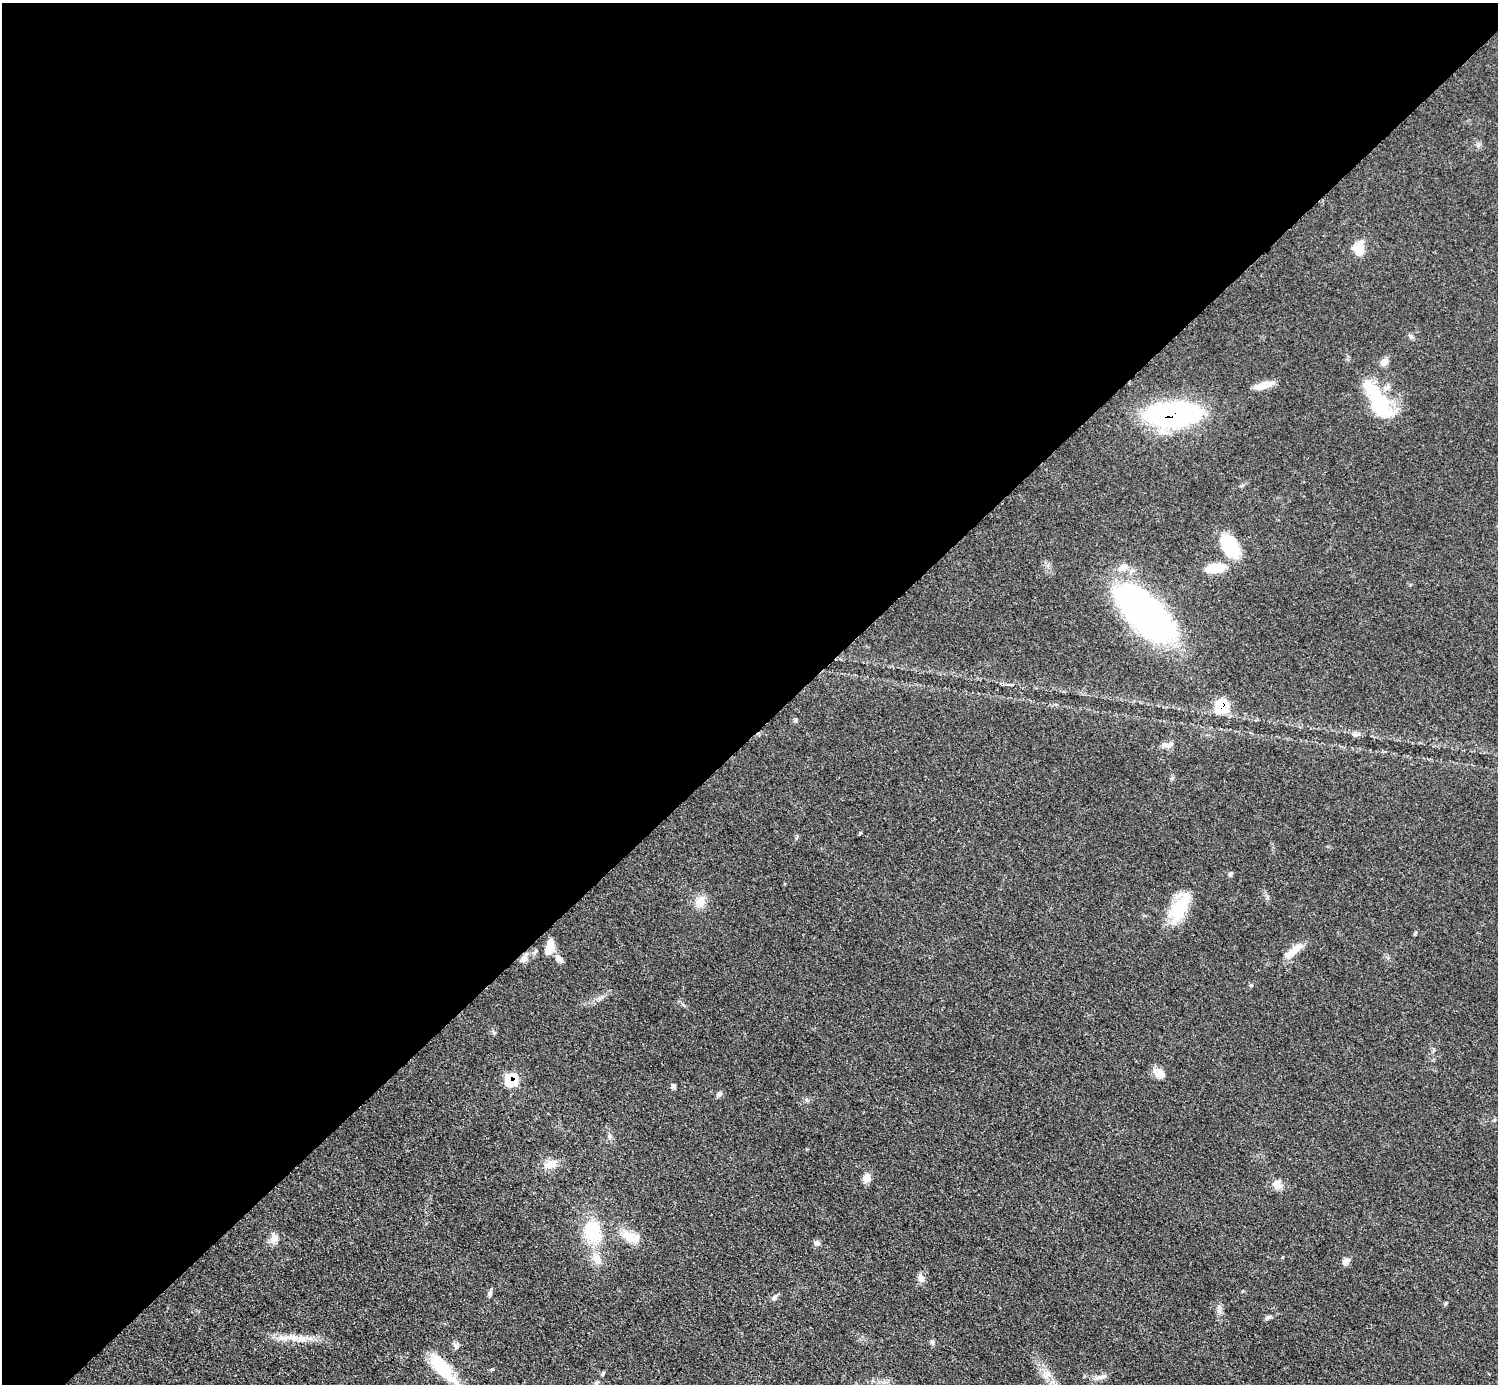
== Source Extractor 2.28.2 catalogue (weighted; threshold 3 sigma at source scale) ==
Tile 2 of 4 x 4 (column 2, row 1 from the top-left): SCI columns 1502-2997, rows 4452-5833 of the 5993 x 5993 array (HDU 1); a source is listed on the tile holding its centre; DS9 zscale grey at full resolution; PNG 1500 x 1386 px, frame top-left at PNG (2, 3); no overlay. Shown black and unused: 53% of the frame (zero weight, under 3 of 5 exposures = <1% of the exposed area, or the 3 px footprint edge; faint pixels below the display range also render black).
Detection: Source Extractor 2.28.2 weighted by HDU 2 'WHT'; one run over the whole footprint, this tile lists its part. Background 0.0503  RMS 0.0062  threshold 0.0278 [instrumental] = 3 sigma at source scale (4.5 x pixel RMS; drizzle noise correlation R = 1.50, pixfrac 1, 0.05/0.05 arcsec/px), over >= 5 px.
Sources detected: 50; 3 inside a brighter listed object's ellipse — not listed separately; the other 47 listed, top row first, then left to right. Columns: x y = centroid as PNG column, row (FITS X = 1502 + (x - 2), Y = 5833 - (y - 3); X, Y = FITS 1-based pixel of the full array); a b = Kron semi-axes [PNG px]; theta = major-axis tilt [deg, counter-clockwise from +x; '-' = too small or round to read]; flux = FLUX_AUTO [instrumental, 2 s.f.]
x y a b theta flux
1359 248 18 13 81 9
1384 362 11 8 52 3.4
1264 385 21 7 15 8.2
1377 400 52 18 -60 44
1173 414 41 16 2 190
1230 546 24 14 -58 35
1216 568 24 11 9 14
1145 614 70 31 -46 200
1221 706 9 8 - 31
796 720 6 4 71 0.79
1355 734 9 6 -16 1.9
1168 745 18 7 10 3.6
700 901 16 11 70 7.1
1180 907 35 19 65 26
1415 933 5 4 - 0.73
549 947 16 7 77 8.8
1293 951 27 8 38 9.2
524 959 11 7 66 3
559 959 15 6 -41 2.6
1251 985 5 5 - 0.8
494 1032 6 4 -19 0.85
1160 1074 15 11 -17 5.3
511 1080 10 9 - 21
673 1087 8 5 -62 1.3
719 1094 8 6 35 1.8
550 1164 15 10 24 7.2
867 1178 10 9 - 4.5
1277 1184 13 11 -34 4.6
593 1232 26 20 -72 28
628 1235 21 13 -29 9.6
274 1238 14 9 68 4.3
817 1243 8 7 - 2.1
596 1258 14 10 -51 6
1346 1261 9 7 60 3.1
920 1277 11 8 -77 3
490 1294 9 5 75 1.8
775 1297 9 5 51 1.7
1446 1303 5 4 - 0.7
1268 1317 10 5 24 1.7
290 1337 15 7 -13 5.5
932 1342 7 5 -73 1.4
456 1346 10 6 63 2
443 1368 41 14 -49 26
603 1374 6 4 69 0.92
1047 1374 14 8 40 4.4
1100 1377 19 5 17 3.1
597 1382 7 4 19 0.93
Overlapping masked pixels (flux is a lower limit): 4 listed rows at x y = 1173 414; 1221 706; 524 959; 511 1080
Isophote crosses this tile's border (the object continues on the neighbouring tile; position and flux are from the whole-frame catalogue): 1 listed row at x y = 443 1368
Unlisted compact peaks at least as high as the median listed source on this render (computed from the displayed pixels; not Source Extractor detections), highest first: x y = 1230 874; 807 1100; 610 1136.